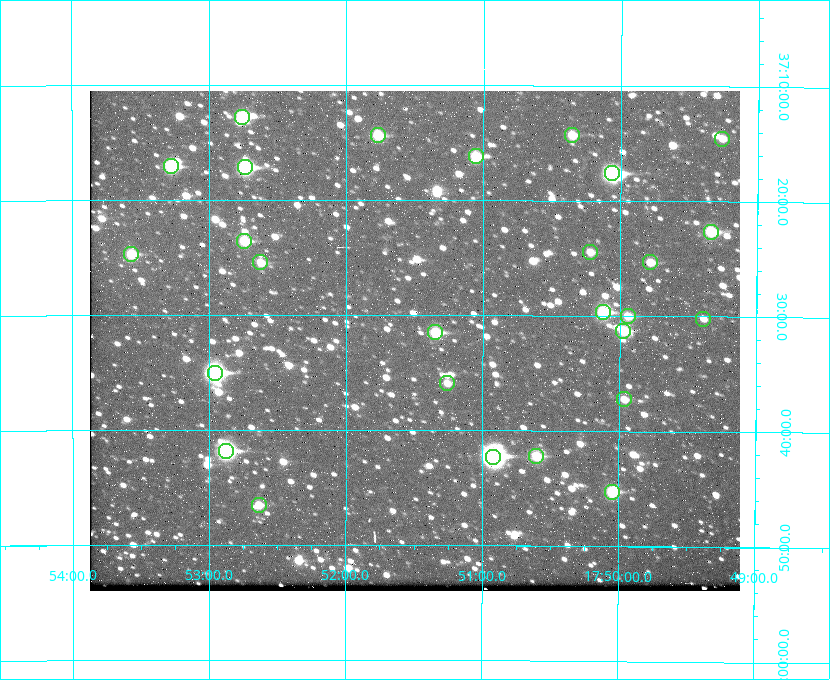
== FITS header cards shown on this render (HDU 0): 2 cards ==
NAXIS1  =                  650 / Width of table row in bytes
NAXIS2  =                  500 / Number of rows in table

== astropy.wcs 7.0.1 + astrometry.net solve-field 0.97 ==
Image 650 x 500 px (HDU 0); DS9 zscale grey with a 90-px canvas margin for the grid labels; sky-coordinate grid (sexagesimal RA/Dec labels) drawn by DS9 from the SOLVED WCS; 27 Tycho-2 reference stars matched to detected sources circled (green)
Header WCS: none
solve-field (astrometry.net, Tycho-2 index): SOLVED blind (the file carries no WCS)
Solved WCS: RA---TAN-SIP/DEC--TAN-SIP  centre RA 17:51:30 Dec +37:32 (267.87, +37.54 deg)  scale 5.22 arcsec/px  FOV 56.5' x 43.5'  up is +180 deg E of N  parity flipped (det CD > 0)
(file carries no celestial WCS; the grid is the blind solution)
Tycho-2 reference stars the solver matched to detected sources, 27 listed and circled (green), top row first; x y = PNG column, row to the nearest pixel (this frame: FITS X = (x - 90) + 1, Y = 500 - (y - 91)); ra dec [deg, ICRS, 3 dp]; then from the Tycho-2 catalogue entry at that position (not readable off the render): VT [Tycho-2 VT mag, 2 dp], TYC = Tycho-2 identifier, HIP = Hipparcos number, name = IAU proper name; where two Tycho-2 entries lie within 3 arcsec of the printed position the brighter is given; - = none
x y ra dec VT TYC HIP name
242 117 268.189 +37.213 9.71 2620-542-1 - -
378 135 267.943 +37.240 10.39 2620-505-1 - -
572 135 267.589 +37.238 11.09 2619-212-1 - -
722 139 267.316 +37.242 12.03 2619-611-1 - -
476 156 267.764 +37.270 10.17 2620-784-1 - -
171 166 268.319 +37.285 9.88 2620-536-1 - -
245 167 268.183 +37.286 8.98 2620-786-1 87506 -
612 173 267.517 +37.293 8.96 2619-379-1 - -
711 232 267.335 +37.377 10.60 2619-634-1 - -
244 241 268.186 +37.393 10.44 2620-175-1 - -
590 252 267.555 +37.408 11.50 2619-358-1 - -
131 254 268.392 +37.412 10.60 2620-800-1 - -
260 262 268.156 +37.424 11.25 2620-712-1 - -
650 262 267.445 +37.422 11.17 2619-451-1 - -
603 312 267.531 +37.495 10.07 2619-274-1 - -
628 316 267.485 +37.500 11.33 2619-40-1 - -
703 319 267.347 +37.503 12.15 3088-638-1 - -
623 331 267.494 +37.522 10.35 3088-270-1 - -
435 332 267.836 +37.525 9.96 3089-889-1 - -
215 373 268.239 +37.584 8.64 3089-755-1 - -
447 383 267.815 +37.598 11.54 3089-1081-1 - -
624 399 267.491 +37.621 11.40 3088-1284-1 - -
226 451 268.219 +37.697 8.93 3089-671-1 - -
536 456 267.652 +37.703 11.04 3089-693-1 - -
493 457 267.730 +37.705 8.13 3089-1203-1 87349 -
612 492 267.512 +37.755 10.10 3089-2332-1 - -
259 505 268.159 +37.775 11.22 3089-2245-1 - -